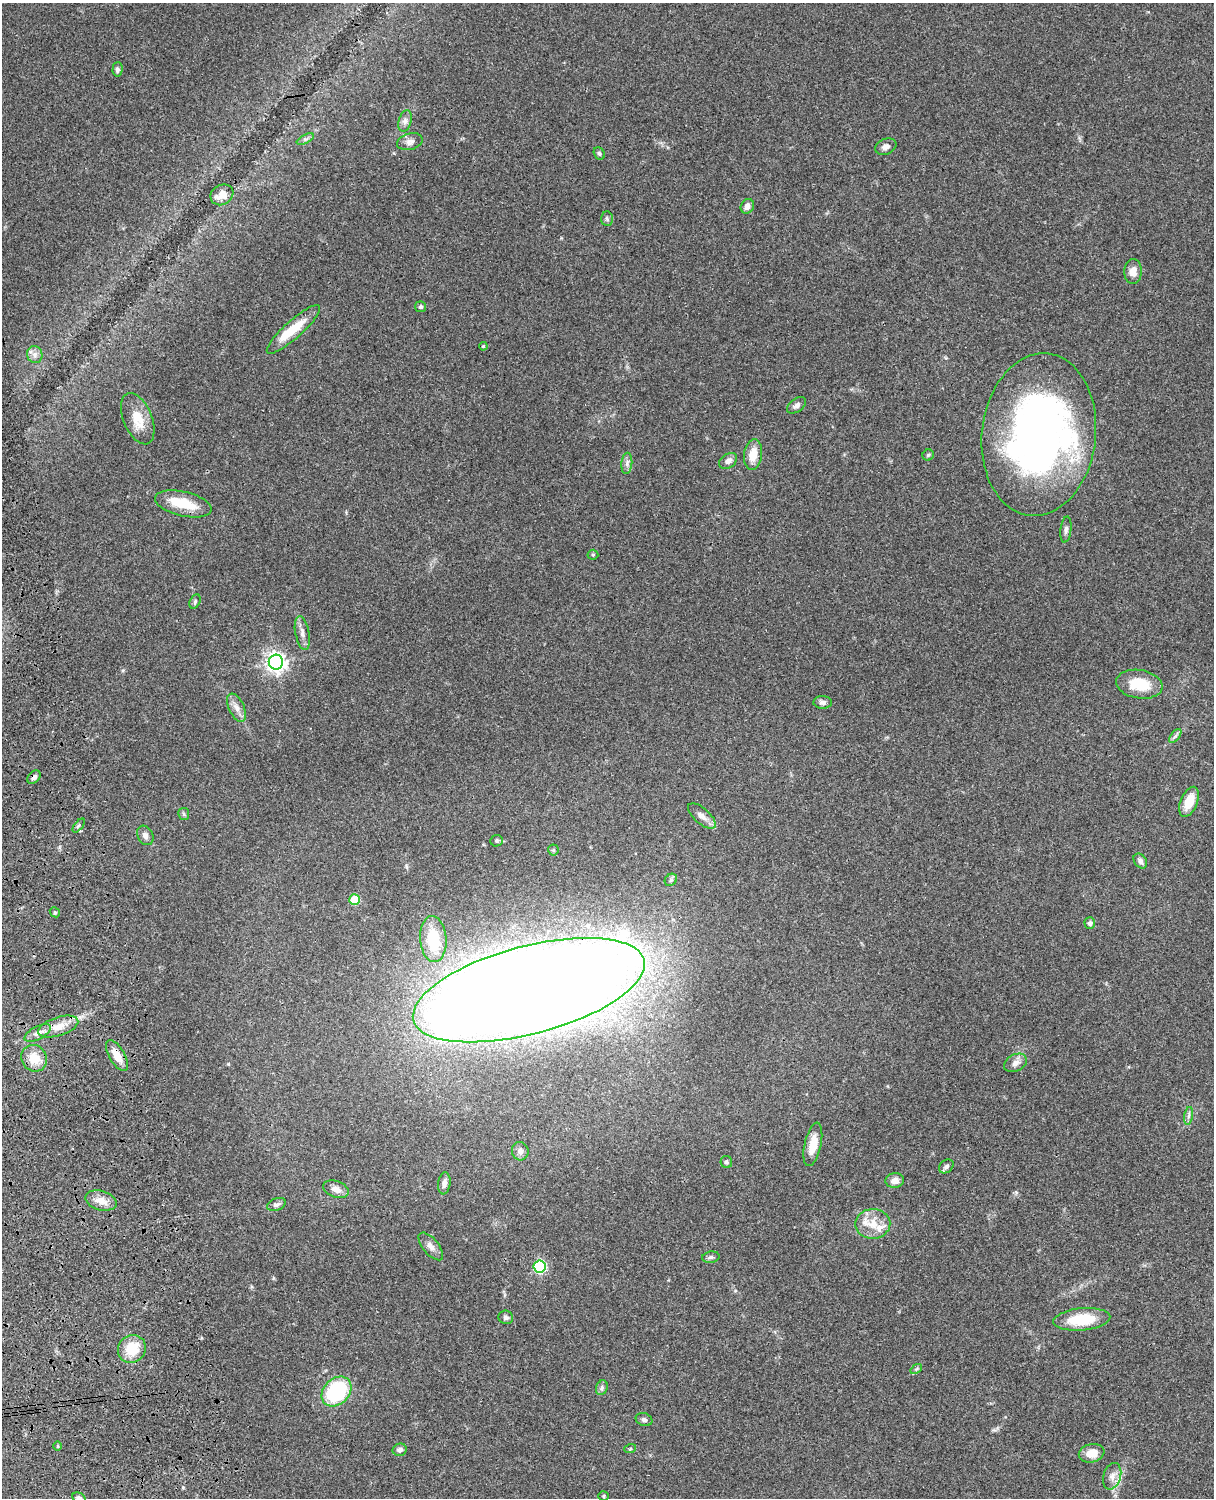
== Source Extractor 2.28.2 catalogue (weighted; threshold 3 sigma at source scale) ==
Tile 7 of 4 x 3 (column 3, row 2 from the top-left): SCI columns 2545-3756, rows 1773-3268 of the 5087 x 4927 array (HDU 1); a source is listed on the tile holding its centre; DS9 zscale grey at full resolution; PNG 1216 x 1500 px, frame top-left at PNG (2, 3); each listed source drawn as its Kron ellipse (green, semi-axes under 4 px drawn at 4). Shown black and unused: <1% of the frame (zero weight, under 3 of 4 exposures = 6% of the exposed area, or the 3 px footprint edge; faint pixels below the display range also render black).
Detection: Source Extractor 2.28.2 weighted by HDU 2 'WHT'; one run over the whole footprint, this tile lists its part. Background 0.103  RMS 0.0065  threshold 0.0292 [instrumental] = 3 sigma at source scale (4.5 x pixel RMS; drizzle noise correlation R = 1.50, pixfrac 1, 0.05/0.05 arcsec/px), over >= 5 px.
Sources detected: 84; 2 inside a brighter object's white glare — neither listed nor drawn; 3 inside a brighter listed object's ellipse — not listed separately; the other 79 listed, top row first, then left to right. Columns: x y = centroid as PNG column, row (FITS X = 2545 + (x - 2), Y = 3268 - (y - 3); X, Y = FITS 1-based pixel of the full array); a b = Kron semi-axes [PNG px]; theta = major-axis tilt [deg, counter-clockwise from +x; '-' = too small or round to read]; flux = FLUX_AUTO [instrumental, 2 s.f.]
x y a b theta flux
117 69 7 5 86 1.6
405 121 11 6 75 2.8
305 139 9 4 25 1.3
410 142 13 8 15 3.3
886 147 11 8 23 3.1
599 153 6 5 - 1.4
222 195 12 10 31 6.4
747 206 7 6 - 3.5
607 219 7 6 - 1.5
1133 271 12 9 86 5.3
420 307 5 5 - 1.3
293 329 35 9 42 15
483 346 4 3 - 0.78
35 354 8 7 - 2.9
797 405 11 6 35 2.5
138 419 27 14 -68 13
1039 435 81 57 83 330
753 455 15 9 82 10
928 455 6 5 - 1
728 461 10 7 35 3.1
627 463 11 5 84 2.4
183 504 29 12 -13 18
1066 530 13 5 83 2.2
593 555 5 5 - 0.93
195 601 8 5 65 1.2
302 633 17 7 -79 3.8
276 662 7 7 - 320
1139 684 23 14 -9 19
823 702 9 6 -1 2.2
236 708 15 7 -65 4.5
1175 736 8 4 52 1.5
34 777 8 5 46 2
1189 802 16 8 68 12
184 814 6 5 - 1.1
702 816 17 7 -41 4.4
79 826 8 4 51 1.1
145 835 10 7 -62 2.7
497 841 6 5 - 1.2
553 850 5 5 - 0.95
1140 861 8 6 -54 2.1
671 880 7 5 45 1.5
354 900 5 5 - 23
55 912 5 4 - 0.94
1090 923 6 5 - 1.6
433 939 23 13 -86 24
529 990 119 44 15 3000
58 1027 21 9 18 9.3
38 1033 14 6 27 3.8
117 1056 17 7 -60 8.4
34 1058 14 12 -54 12
1015 1063 12 8 27 3.7
1189 1116 9 4 81 1.6
813 1144 22 8 78 12
520 1151 9 8 - 2.7
726 1162 6 5 - 1.4
946 1166 8 6 41 1.9
895 1181 9 7 6 4.3
444 1183 11 6 83 2.8
336 1189 13 8 -20 4.5
101 1201 16 9 -16 6.9
276 1204 10 6 21 2
873 1224 17 15 2 11
431 1246 17 8 -50 3.9
711 1257 8 5 9 1.5
540 1266 6 6 - 75
506 1317 7 6 - 1.8
1082 1319 28 11 5 24
132 1349 14 13 - 17
916 1369 6 4 35 0.99
602 1388 7 5 71 1.6
336 1391 17 12 45 54
644 1420 8 6 -22 1.9
58 1446 5 3 - 0.58
630 1449 6 3 19 0.71
400 1450 7 6 - 2.5
1092 1453 13 9 13 8.9
1112 1476 13 8 73 4.4
603 1496 5 4 - 0.81
79 1498 7 5 -29 2.4
Overlapping masked pixels (flux is a lower limit): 3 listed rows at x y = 34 777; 529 990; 117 1056
Isophote crosses this tile's border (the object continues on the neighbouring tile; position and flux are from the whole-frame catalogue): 1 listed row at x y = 79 1498